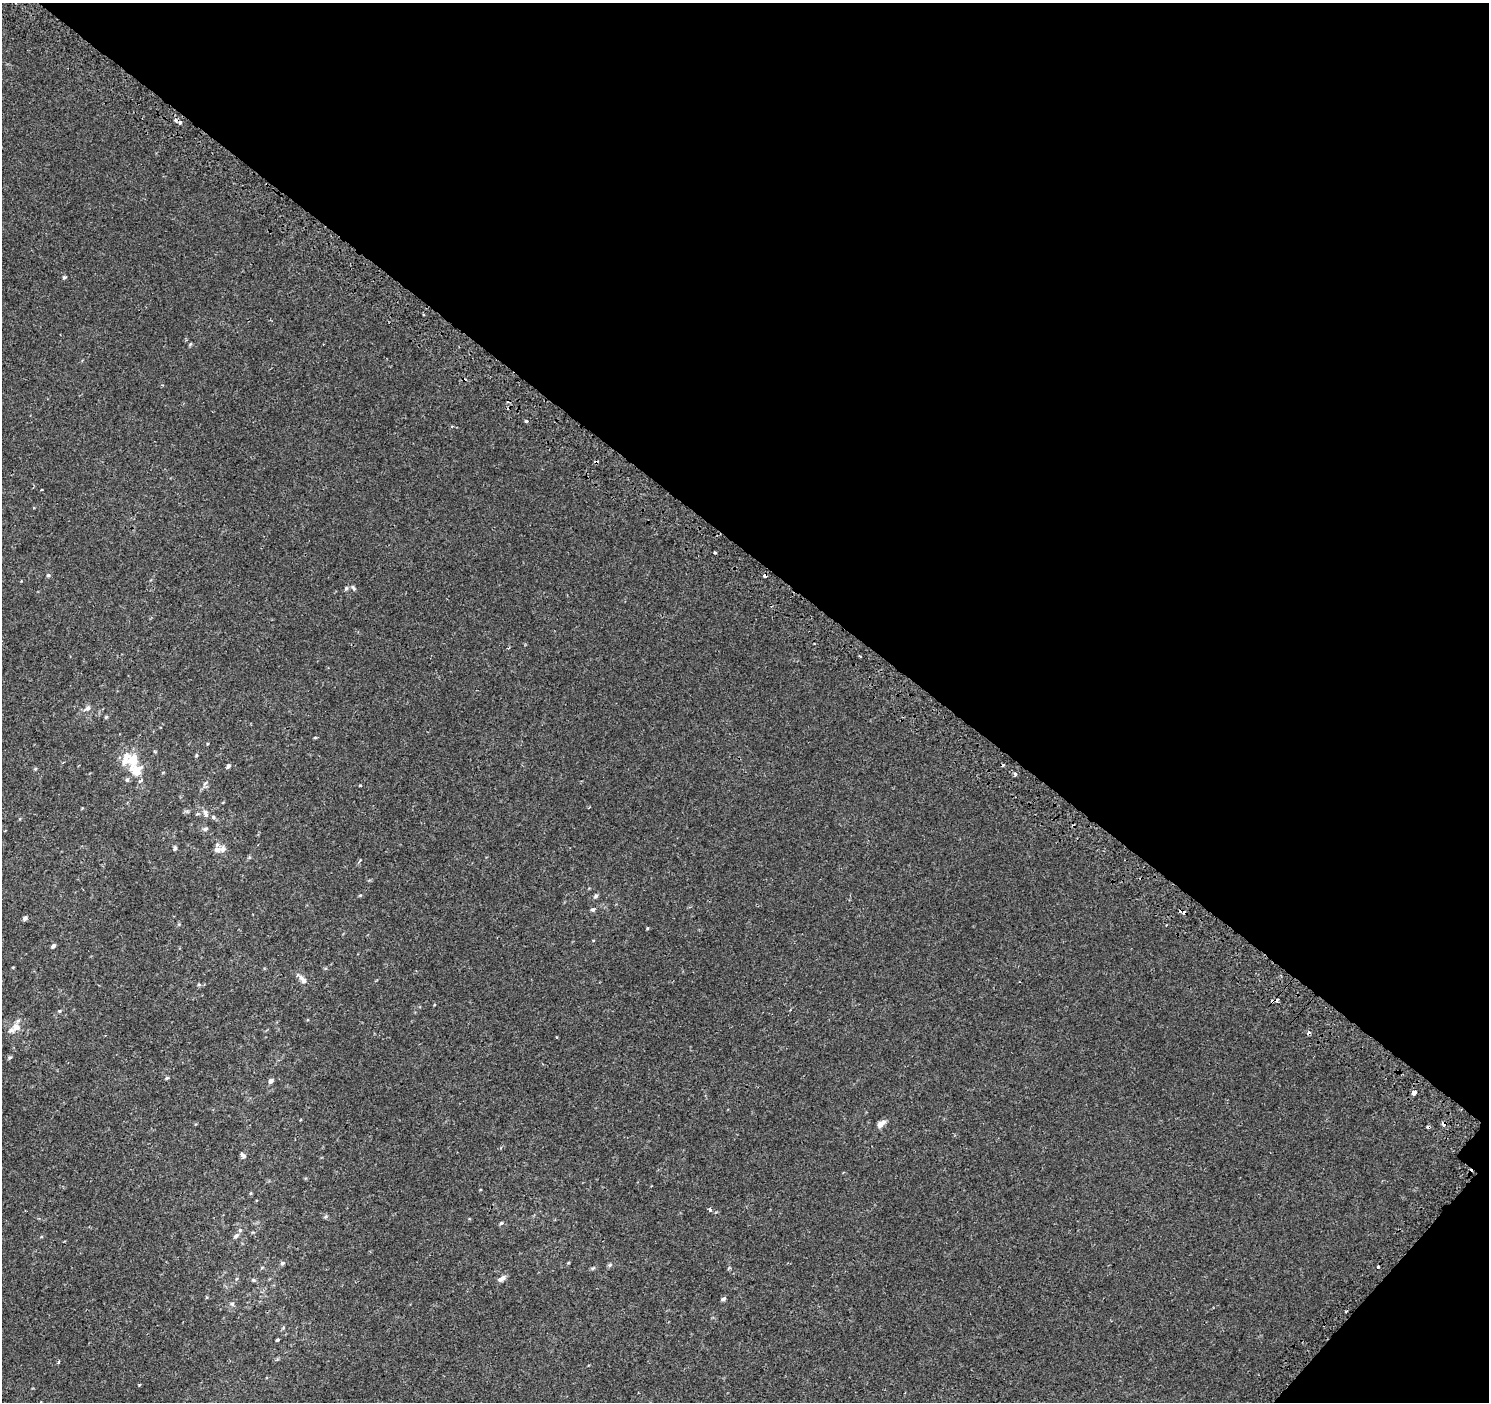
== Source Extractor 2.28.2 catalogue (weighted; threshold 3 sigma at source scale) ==
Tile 8 of 4 x 4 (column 4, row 2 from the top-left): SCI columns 4536-6022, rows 3099-4498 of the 6086 x 6113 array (HDU 1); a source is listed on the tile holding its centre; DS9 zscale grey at full resolution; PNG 1491 x 1404 px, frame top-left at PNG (2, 3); no overlay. Shown black and unused: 41% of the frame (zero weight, under 2 of 3 exposures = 3% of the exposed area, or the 3 px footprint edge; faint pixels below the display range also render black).
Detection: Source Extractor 2.28.2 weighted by HDU 2 'WHT'; one run over the whole footprint, this tile lists its part. Background 3.13e-04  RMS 0.0027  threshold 0.0122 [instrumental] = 3 sigma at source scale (4.5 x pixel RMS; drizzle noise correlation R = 1.50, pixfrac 1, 0.0396/0.0396 arcsec/px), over >= 5 px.
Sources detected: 77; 8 cosmic-ray / hot-pixel residue — not listed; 7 inside a brighter listed object's ellipse — not listed separately; the other 62 listed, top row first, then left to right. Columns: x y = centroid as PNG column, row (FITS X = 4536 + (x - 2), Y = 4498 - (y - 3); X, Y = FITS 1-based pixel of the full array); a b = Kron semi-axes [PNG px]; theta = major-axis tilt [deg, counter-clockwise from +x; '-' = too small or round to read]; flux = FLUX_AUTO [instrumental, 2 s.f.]
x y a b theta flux
64 277 6 3 8 0.33
526 421 3 3 - 1.1
452 426 3 3 - 0.27
42 490 3 2 - 0.23
715 552 3 3 - 0.63
48 575 5 5 - 0.36
765 575 4 3 - 0.75
346 588 6 5 - 0.4
353 588 9 4 -60 0.44
88 708 9 7 42 0.86
106 717 5 4 - 0.29
315 738 4 3 - 0.31
196 755 5 3 - 0.28
133 759 21 18 84 5.1
228 766 6 4 38 0.52
35 769 5 3 - 0.25
1015 774 5 4 - 0.44
127 780 6 5 - 0.44
141 781 7 4 27 0.38
205 783 7 4 37 0.41
360 785 3 3 - 0.36
589 808 4 2 - 0.19
206 814 11 6 -76 0.87
213 817 5 5 - 0.39
205 829 7 5 30 0.5
175 848 6 4 74 0.5
223 849 9 8 - 1.3
359 861 5 3 - 0.3
596 896 6 5 - 0.49
592 910 6 4 0 0.43
1184 912 6 4 -29 1.2
25 918 6 5 - 0.59
1166 925 2 2 - 0.16
647 928 5 3 - 0.23
53 946 6 4 43 0.51
301 978 8 7 - 0.87
199 984 6 4 1 0.35
59 1011 5 4 - 0.3
16 1027 12 11 - 1.9
10 1057 5 3 - 0.34
167 1078 5 4 - 0.32
271 1081 7 5 47 0.67
1414 1093 4 3 - 3.6
881 1124 11 6 43 1.5
1443 1124 5 4 - 0.94
1429 1127 3 3 - 2.1
243 1155 8 5 -40 0.66
1470 1171 4 3 - 0.65
710 1209 5 3 - 0.47
325 1217 6 4 19 0.3
501 1223 5 5 - 0.34
236 1236 7 5 63 0.58
282 1263 6 5 - 0.53
610 1265 6 5 - 0.43
1378 1267 3 3 - 1.2
502 1278 11 6 30 1.1
254 1280 5 4 - 0.38
723 1299 6 4 21 0.48
232 1304 7 6 - 0.57
277 1340 4 3 - 0.3
58 1362 3 3 - 0.5
139 1385 3 3 - 0.32
Overlapping masked pixels (flux is a lower limit): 5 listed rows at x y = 765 575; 1184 912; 1443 1124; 1429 1127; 1470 1171